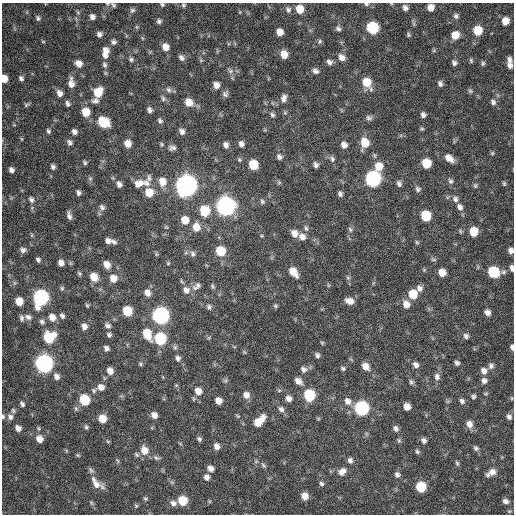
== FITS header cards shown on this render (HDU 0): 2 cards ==
NAXIS1  =                  512 / Axis length
NAXIS2  =                  512 / Axis length

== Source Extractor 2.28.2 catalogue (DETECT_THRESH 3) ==
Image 512 x 512 px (HDU 0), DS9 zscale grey, 1 PNG px = 1 image px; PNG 516 x 516 px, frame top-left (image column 1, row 512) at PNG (2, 3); no overlay
Background 367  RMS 20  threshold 61.5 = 3 sigma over >= 5 px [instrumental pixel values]
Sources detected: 250; all 250 listed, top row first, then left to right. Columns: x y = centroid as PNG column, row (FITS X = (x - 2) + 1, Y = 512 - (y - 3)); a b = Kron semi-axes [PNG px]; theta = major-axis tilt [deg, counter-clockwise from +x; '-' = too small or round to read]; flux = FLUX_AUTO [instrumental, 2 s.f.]
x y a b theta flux
107 4 5 3 - 1.3e+03
366 4 6 4 -5 2.7e+03
113 5 7 4 -54 2.3e+03
162 5 5 5 - 2.1e+03
183 5 6 5 - 2.2e+03
431 7 6 6 - 1.1e+04
405 8 6 5 - 4.8e+03
300 9 7 6 - 2.0e+04
132 10 7 6 - 3.0e+03
288 10 7 7 - 3.9e+03
456 16 7 6 - 3.6e+03
92 17 6 5 - 5.2e+03
38 18 7 6 - 3.2e+03
159 21 6 6 - 3.3e+03
505 21 6 6 - 1.5e+04
372 28 8 7 - 9.3e+04
338 29 7 6 - 3.5e+03
478 30 7 7 - 2.9e+04
279 32 6 5 - 1.1e+04
99 34 6 5 - 4.3e+03
408 35 6 5 - 2.0e+03
455 35 7 7 - 1.8e+04
320 41 7 5 73 2.3e+03
43 42 6 4 -1 1.3e+03
114 42 7 6 - 3.6e+03
165 47 8 7 - 1.1e+04
105 52 14 8 85 1.2e+04
284 54 7 6 - 1.5e+04
341 57 9 7 -46 7.6e+03
181 58 8 6 -51 4.6e+03
131 59 6 5 - 2.7e+03
471 60 7 4 -65 2.0e+03
509 60 7 5 -79 4.5e+03
329 62 7 6 - 4.9e+03
78 63 8 6 -44 9.5e+03
454 63 6 5 - 3.8e+03
483 63 7 5 76 2.4e+03
105 65 8 5 -65 3.6e+03
510 65 7 5 -61 5.7e+03
230 71 8 6 -21 4.0e+03
315 71 8 6 -20 4.4e+03
21 78 7 5 -58 3.5e+03
4 79 7 5 -85 1.3e+04
367 82 10 7 -60 2.5e+04
71 83 11 6 -87 1.0e+04
440 84 6 5 - 4.1e+03
216 85 7 6 - 8.3e+03
168 90 8 6 -44 4.4e+03
470 91 6 5 - 2.4e+03
98 92 9 8 - 2.8e+04
59 93 8 6 -60 7.0e+03
225 94 8 7 - 3.9e+03
163 98 9 6 -64 3.7e+03
284 98 11 7 79 6.3e+03
95 101 10 6 3 5.0e+03
189 102 9 8 - 1.5e+04
493 102 7 6 - 4.1e+03
68 104 7 5 -75 3.7e+03
26 105 8 4 37 2.3e+03
149 110 7 5 -64 4.1e+03
86 112 8 7 - 2.1e+04
272 115 6 5 - 3.1e+03
423 115 6 6 - 4.4e+03
369 118 8 6 -12 3.8e+03
160 121 7 5 -56 3.2e+03
104 122 9 7 -41 5.2e+04
422 129 6 4 18 1.8e+03
48 131 6 5 - 2.7e+03
182 131 7 6 - 5.7e+03
74 132 6 5 - 5.0e+03
69 142 7 6 - 3.9e+03
128 143 7 7 - 1.1e+04
365 143 10 8 -71 2.1e+04
241 144 6 5 - 5.1e+03
226 145 7 6 - 5.6e+03
344 145 7 6 - 7.7e+03
172 148 10 6 5 4.8e+03
492 153 5 5 - 1.7e+03
279 157 7 6 - 4.3e+03
449 158 10 7 -39 1.2e+04
332 159 8 6 -74 3.8e+03
239 160 6 5 - 2.0e+03
85 163 5 4 - 2.4e+03
426 163 7 7 - 3.2e+04
253 165 7 7 - 3.2e+04
316 165 6 5 - 4.0e+03
379 166 10 8 82 2.0e+04
53 167 6 5 - 3.6e+03
11 170 6 5 - 4.9e+03
90 178 6 4 0 1.9e+03
149 178 11 7 83 5.2e+03
373 179 8 8 - 3.1e+05
450 181 8 6 -60 3.7e+03
162 182 11 9 -73 1.4e+04
138 183 12 8 19 1.2e+04
147 183 11 7 -39 8.2e+03
279 183 6 4 20 1.8e+03
399 183 7 5 -67 3.8e+03
504 183 6 4 -75 2.0e+03
119 184 7 5 -62 5.4e+03
186 186 9 8 - 1.2e+06
475 186 7 5 -90 2.4e+03
418 189 7 6 - 3.6e+03
149 192 8 7 - 2.2e+04
78 193 5 4 - 3.5e+03
340 194 5 4 - 3.5e+03
31 199 8 6 -62 4.0e+03
455 199 8 7 - 4.8e+03
262 201 6 6 - 2.8e+03
225 206 9 8 - 6.7e+05
102 207 8 6 -54 4.0e+03
460 207 8 7 - 6.3e+03
204 211 8 8 - 4.7e+04
69 216 8 4 -78 5.0e+03
426 216 7 7 - 4.4e+04
185 220 8 7 - 1.5e+04
166 227 6 4 -32 1.4e+03
196 227 9 8 - 1.6e+04
306 228 7 5 -75 3.1e+03
350 229 8 5 -63 2.6e+03
473 232 7 7 - 2.7e+04
294 233 8 7 - 9.5e+03
302 237 8 7 - 8.3e+03
108 241 6 5 - 5.3e+03
114 242 8 5 -38 3.5e+03
417 242 6 5 - 1.8e+03
23 250 7 6 - 4.8e+03
511 250 6 5 - 6.0e+03
220 251 8 7 - 3.8e+04
156 254 6 4 -72 1.5e+03
193 254 8 7 - 4.1e+03
38 260 6 4 -46 3.2e+03
61 263 6 5 - 6.5e+03
168 263 5 4 - 1.6e+03
107 264 7 6 - 1.1e+04
512 268 6 4 -79 5.0e+03
293 272 10 6 -51 1.7e+04
442 272 6 6 - 1.4e+04
493 272 9 7 -18 6.3e+04
94 277 9 7 -50 1.5e+04
113 278 8 7 - 1.3e+04
197 286 13 7 38 6.3e+03
213 286 7 5 -58 2.3e+03
62 288 6 5 - 2.3e+03
420 288 8 7 - 6.1e+03
186 290 10 9 - 8.6e+03
147 293 8 7 - 8.4e+03
413 294 7 7 - 2.9e+04
40 298 9 8 - 3.2e+05
19 301 7 6 - 2.0e+04
349 301 10 7 -18 9.8e+03
406 304 9 8 - 1.0e+04
87 305 5 5 - 1.8e+03
275 306 6 4 -22 2.1e+03
209 307 7 5 -63 3.0e+03
127 311 7 6 - 4.2e+04
487 312 6 5 - 6.7e+03
62 316 7 5 -47 3.6e+03
160 316 8 8 - 4.3e+05
28 317 9 7 -29 5.7e+03
52 317 8 7 - 1.1e+04
22 318 8 5 -74 3.9e+03
42 322 7 5 -33 3.5e+03
108 325 8 6 -28 4.0e+03
84 326 7 6 - 6.7e+03
147 334 11 7 -68 2.7e+04
109 335 6 5 - 3.1e+03
466 336 7 6 - 4.0e+03
49 337 9 8 - 5.6e+04
160 339 8 7 - 9.8e+04
322 343 5 5 - 1.6e+03
175 347 6 6 - 2.5e+03
512 347 5 3 - 4.0e+03
106 348 6 6 - 4.3e+03
317 355 6 5 - 3.4e+03
178 358 7 6 - 3.9e+03
44 363 8 8 - 5.7e+05
457 363 5 5 - 3.6e+03
140 364 6 5 - 1.9e+03
416 365 8 6 -55 5.3e+03
365 366 9 7 -47 1.0e+04
491 366 8 7 - 4.5e+03
343 368 5 5 - 2.4e+03
304 369 8 7 - 5.2e+03
110 371 7 6 - 9.6e+03
484 371 8 7 - 7.6e+03
56 376 9 7 -61 5.8e+03
437 377 9 7 90 5.5e+03
225 381 7 4 0 2.1e+03
298 381 8 6 -36 8.2e+03
484 381 7 6 - 5.6e+03
411 382 7 5 -73 2.9e+03
101 387 8 7 - 8.0e+03
94 390 7 6 - 2.8e+03
198 391 8 7 - 1.0e+04
246 395 8 7 - 8.9e+03
309 395 8 7 - 7.1e+04
473 396 6 5 - 2.6e+03
289 398 7 6 - 6.7e+03
84 400 7 6 - 5.5e+04
218 401 6 6 - 1.0e+04
348 401 10 7 -53 7.9e+03
462 401 7 6 - 3.9e+03
22 404 6 4 -60 3.1e+03
407 407 6 5 - 1.2e+04
361 408 8 7 - 2.1e+05
281 409 9 7 -49 4.6e+03
13 411 7 5 -86 2.5e+03
154 415 6 5 - 8.0e+03
3 416 6 4 80 2.1e+03
10 417 8 7 - 5.2e+03
509 417 7 6 - 4.1e+03
102 418 7 6 - 2.0e+04
259 421 14 7 44 2.1e+04
469 424 8 7 - 8.8e+03
86 427 5 5 - 2.3e+03
18 428 6 5 - 6.6e+03
38 428 6 3 -71 1.5e+03
396 428 7 5 -64 4.3e+03
39 439 7 6 - 1.1e+04
199 439 6 5 - 3.0e+03
399 440 6 5 - 2.1e+03
424 440 7 6 - 4.2e+03
217 446 7 6 - 7.4e+03
476 448 6 6 - 3.1e+03
144 450 11 9 -67 1.6e+04
417 452 7 4 -63 2.3e+03
78 455 5 4 - 1.6e+03
156 458 11 6 -21 4.1e+03
350 460 7 6 - 4.3e+03
118 461 6 4 -71 1.9e+03
457 463 7 4 -69 2.2e+03
263 465 8 4 -49 2.6e+03
210 468 7 6 - 7.2e+03
91 470 9 5 -54 3.0e+03
342 472 11 8 39 8.6e+03
492 472 9 8 - 9.4e+03
397 475 7 6 - 4.1e+03
206 477 8 6 -66 5.7e+03
93 479 9 6 -55 4.3e+03
96 484 12 9 -45 1.0e+04
321 484 7 5 -45 3.1e+03
421 487 7 7 - 5.3e+04
305 496 7 6 - 1.2e+04
145 499 5 5 - 2.0e+03
182 501 7 7 - 3.5e+04
505 501 7 5 -26 5.1e+03
173 503 9 7 -32 6.4e+03
136 506 5 5 - 1.8e+03
509 511 5 3 - 1.4e+03
At the frame edge (FLAGS 8, measured only in part): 9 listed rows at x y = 107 4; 366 4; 113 5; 162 5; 4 79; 511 250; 512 268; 512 347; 3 416